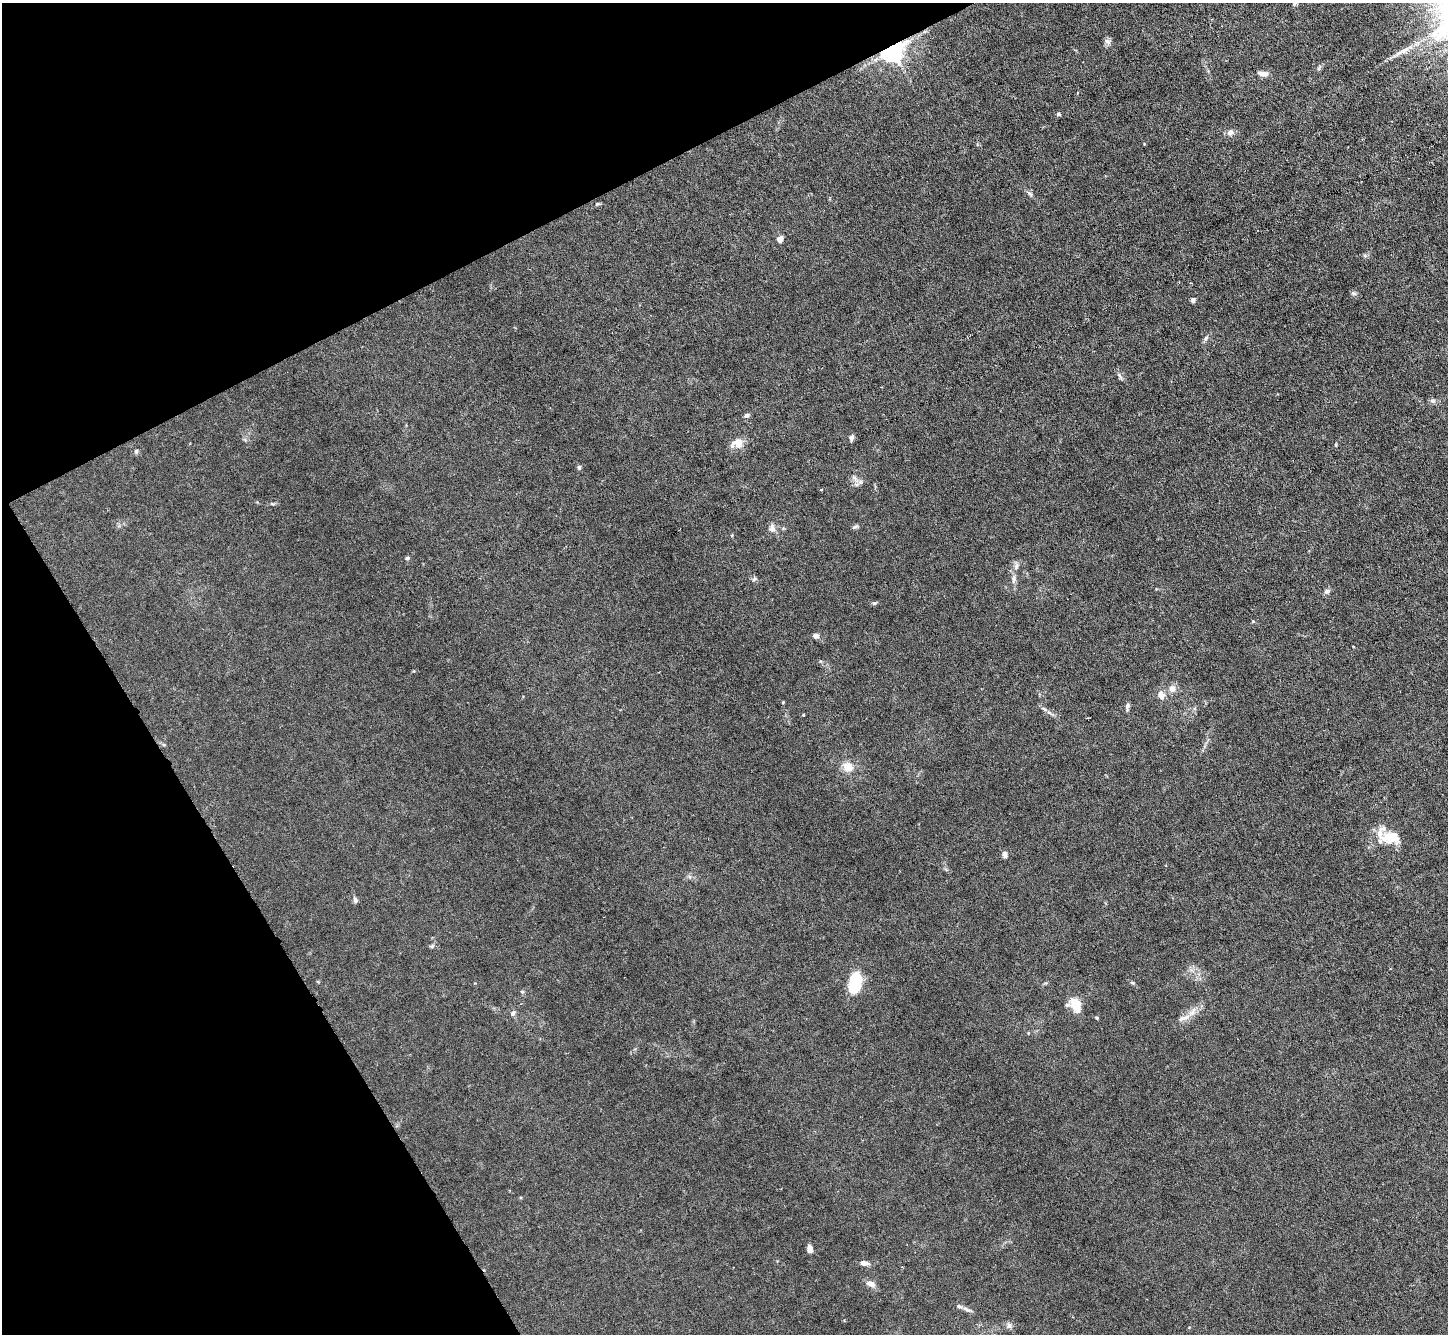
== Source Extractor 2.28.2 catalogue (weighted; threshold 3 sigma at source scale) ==
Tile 5 of 4 x 4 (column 1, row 2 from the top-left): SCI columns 1-1446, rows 2819-4150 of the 5785 x 5774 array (HDU 1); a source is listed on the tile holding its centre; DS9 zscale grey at full resolution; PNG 1450 x 1336 px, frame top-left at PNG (2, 3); no overlay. Shown black and unused: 24% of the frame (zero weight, under 3 of 6 exposures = <1% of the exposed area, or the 3 px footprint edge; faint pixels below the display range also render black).
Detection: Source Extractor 2.28.2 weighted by HDU 2 'WHT'; one run over the whole footprint, this tile lists its part. Background 0.0256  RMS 0.0028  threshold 0.0115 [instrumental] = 3 sigma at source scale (4.09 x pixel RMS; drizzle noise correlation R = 1.36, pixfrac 0.8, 0.05/0.05 arcsec/px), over >= 5 px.
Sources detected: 54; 1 inside a brighter listed object's ellipse — not listed separately; the other 53 listed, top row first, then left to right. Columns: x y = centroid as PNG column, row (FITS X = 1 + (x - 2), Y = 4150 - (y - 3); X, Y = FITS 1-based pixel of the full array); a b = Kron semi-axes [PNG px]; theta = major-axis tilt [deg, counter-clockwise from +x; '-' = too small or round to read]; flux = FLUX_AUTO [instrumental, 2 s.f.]
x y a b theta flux
1108 42 10 7 -52 0.9
892 50 7 6 - 220
1263 74 13 6 -7 1.4
1058 114 6 4 -17 0.42
1230 132 10 7 29 1.2
1030 193 10 5 -41 0.66
597 204 6 4 15 0.4
780 239 4 4 - 2.7
1354 293 7 5 -21 0.54
1193 300 5 4 - 0.76
1206 338 8 5 52 0.63
1119 376 12 4 -52 0.67
1432 401 8 6 -17 0.68
746 415 7 5 15 0.74
851 437 7 6 - 0.69
739 444 16 12 47 2.8
1336 445 5 3 - 0.23
136 451 5 5 - 0.49
579 468 6 5 - 0.47
860 482 6 6 - 0.78
855 527 9 5 25 0.56
772 528 11 9 89 1.3
407 558 5 4 - 0.41
1016 566 8 6 71 0.83
754 579 6 4 44 0.43
1014 579 10 6 89 1
1327 591 8 6 43 0.72
874 603 6 5 - 0.41
1253 621 4 4 - 0.37
815 636 6 5 - 1.2
1172 689 7 7 - 1.8
1161 695 11 8 -81 1.7
783 702 4 3 - 0.21
1127 705 7 5 50 0.62
1044 709 8 5 -36 0.64
803 714 3 2 - 0.3
848 766 13 11 -33 2.9
1389 837 31 16 -16 7.1
1005 854 8 5 -85 0.85
355 900 8 5 -70 0.7
432 946 7 5 13 0.46
855 982 24 13 83 10
1132 983 7 4 -20 0.38
522 992 6 4 -1 0.28
1076 1005 12 9 -56 6
1192 1012 16 7 62 2
513 1013 7 6 - 0.65
1097 1018 5 3 - 0.29
810 1249 9 5 -80 1.5
864 1263 11 6 -8 1.3
871 1284 13 7 -16 1.4
967 1310 19 4 -22 0.97
1009 1325 8 6 -89 0.74
Overlapping masked pixels (flux is a lower limit): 1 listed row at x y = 892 50